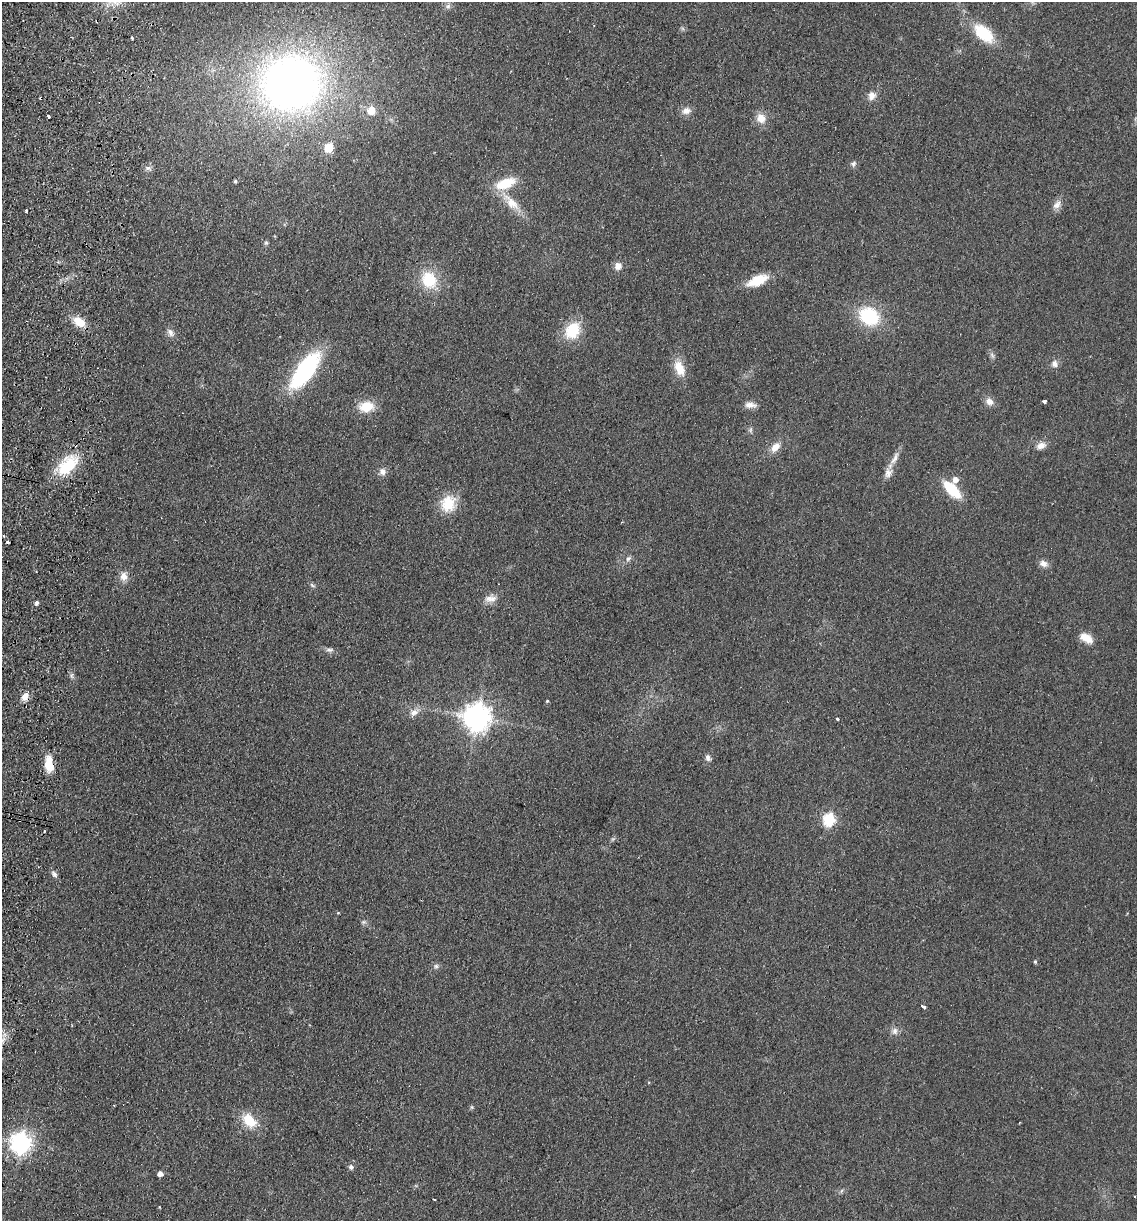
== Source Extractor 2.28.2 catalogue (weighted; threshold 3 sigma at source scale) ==
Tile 11 of 4 x 4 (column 3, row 3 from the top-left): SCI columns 2447-3581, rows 1232-2450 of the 5008 x 4901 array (HDU 1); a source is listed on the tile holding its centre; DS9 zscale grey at full resolution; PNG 1139 x 1223 px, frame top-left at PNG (2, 2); no overlay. Shown black and unused: <1% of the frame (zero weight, under 2 of 3 exposures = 3% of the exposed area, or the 3 px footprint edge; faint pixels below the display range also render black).
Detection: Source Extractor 2.28.2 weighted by HDU 2 'WHT'; one run over the whole footprint, this tile lists its part. Background 0.111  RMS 0.01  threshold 0.0449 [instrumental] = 3 sigma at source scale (4.5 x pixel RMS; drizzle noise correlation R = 1.50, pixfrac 1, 0.05/0.05 arcsec/px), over >= 5 px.
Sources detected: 77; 3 cosmic-ray / hot-pixel residue — not listed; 1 inside a brighter listed object's ellipse — not listed separately; the other 73 listed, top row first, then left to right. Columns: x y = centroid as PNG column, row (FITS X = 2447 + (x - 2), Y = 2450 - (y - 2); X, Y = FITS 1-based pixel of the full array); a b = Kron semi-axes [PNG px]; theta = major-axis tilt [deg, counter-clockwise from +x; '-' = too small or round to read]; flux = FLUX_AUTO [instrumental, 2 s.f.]
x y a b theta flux
448 6 7 7 - 2.8
984 33 20 12 -43 45
132 38 3 3 - 1.6
291 84 68 62 8 570
872 96 11 10 - 6.9
371 110 9 9 - 11
686 111 12 9 5 6.5
48 116 4 2 - 1.7
761 118 12 10 -64 11
329 148 9 8 - 15
853 164 8 6 77 2.5
148 168 10 6 0 3.2
235 181 4 3 - 1.4
505 183 23 11 22 28
511 203 29 12 -47 20
1057 205 14 9 50 6.1
26 210 3 3 - 2.7
266 243 6 5 - 1.7
618 266 8 8 - 6.3
429 280 19 16 -60 34
757 280 20 9 22 27
869 316 18 15 -31 61
79 322 14 9 -36 17
573 330 17 13 58 36
170 332 12 7 -54 4.6
992 355 8 4 -46 2.4
1054 364 9 8 - 4.8
679 368 19 11 -66 17
305 370 36 15 54 120
989 401 10 8 -44 6.7
1044 401 4 3 - 9.8
750 405 14 7 -1 6.6
366 407 16 12 5 20
750 430 7 4 89 1.9
1041 446 13 9 24 6.3
775 447 13 8 44 9.3
894 458 21 6 59 7.9
67 466 26 15 41 43
382 472 9 8 - 4.6
955 480 6 6 - 6
952 490 17 8 -46 42
448 503 22 18 68 25
7 542 3 3 - 2.1
628 558 9 6 44 2.8
1043 563 11 8 -22 5.5
124 576 12 9 88 7.2
312 585 9 4 -36 1.8
490 599 18 9 4 7.8
37 603 5 4 - 2.9
1086 638 17 9 -32 11
330 650 12 6 -4 3.3
25 697 10 7 59 8.4
547 701 3 3 - 1.1
414 713 13 8 21 6.4
477 717 9 9 - 1200
837 719 3 3 - 5.5
708 758 9 7 -65 3.3
49 764 20 10 -84 16
829 819 6 6 - 94
20 820 3 3 - 1.5
54 874 10 6 -49 3.2
363 922 6 6 - 1.9
1035 961 5 4 - 1.3
436 966 6 5 - 2.1
924 1007 5 3 - 8.9
895 1031 10 8 90 4.6
472 1107 6 4 -71 1.2
249 1120 18 12 -45 23
21 1143 7 7 - 620
351 1167 7 6 - 2.7
160 1174 4 4 - 5.9
1135 1197 3 2 - 1.1
434 1199 3 2 - 1.1
Overlapping masked pixels (flux is a lower limit): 3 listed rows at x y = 25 697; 49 764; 20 820